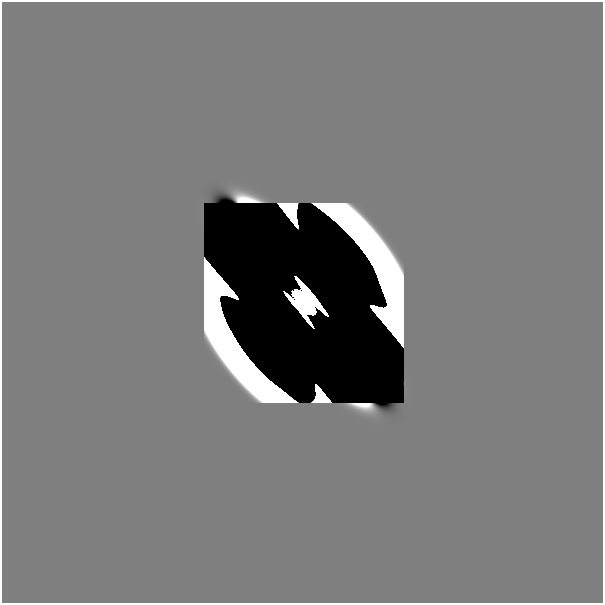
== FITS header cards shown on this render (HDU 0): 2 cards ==
NAXIS1  =                  601
NAXIS2  =                  601

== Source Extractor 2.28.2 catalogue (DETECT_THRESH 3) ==
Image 601 x 601 px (HDU 0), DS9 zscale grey, 1 PNG px = 1 image px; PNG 605 x 605 px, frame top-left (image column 1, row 601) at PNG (2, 2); no overlay
Background 0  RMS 8.9e-35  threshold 2.67e-34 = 3 sigma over >= 5 px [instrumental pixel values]
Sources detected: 6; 5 with non-positive FLUX_AUTO (blend fragments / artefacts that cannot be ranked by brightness) are not listed; the other 1 listed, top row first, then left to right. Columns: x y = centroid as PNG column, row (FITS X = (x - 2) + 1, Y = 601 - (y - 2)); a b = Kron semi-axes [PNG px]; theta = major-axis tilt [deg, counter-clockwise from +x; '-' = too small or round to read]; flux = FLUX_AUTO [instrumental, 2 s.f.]
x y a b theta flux
304 302 22 10 -50 23
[5 non-positive-flux detections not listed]